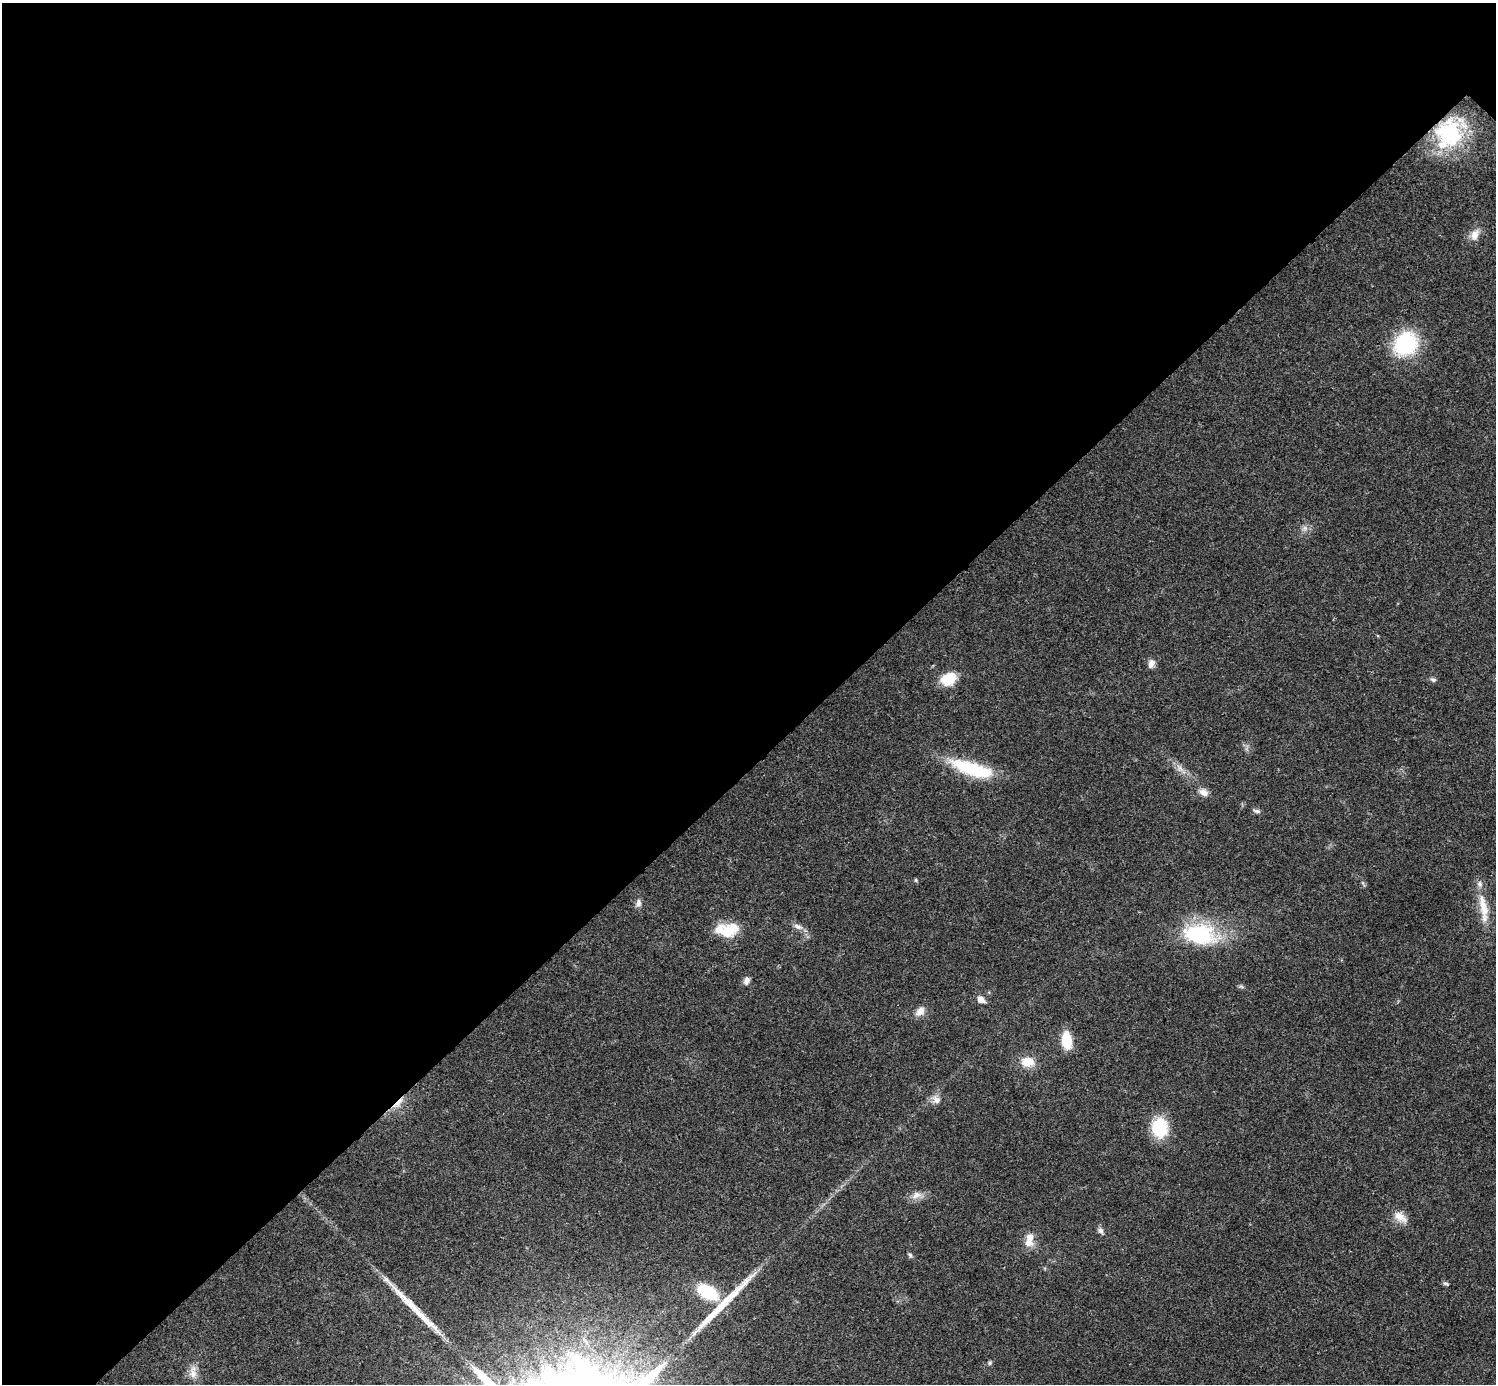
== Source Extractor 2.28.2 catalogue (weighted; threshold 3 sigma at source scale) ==
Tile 5 of 4 x 4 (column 1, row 2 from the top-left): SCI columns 22-1515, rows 3071-4452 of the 5999 x 5999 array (HDU 1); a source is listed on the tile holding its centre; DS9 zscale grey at full resolution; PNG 1498 x 1386 px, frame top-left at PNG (2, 3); no overlay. Shown black and unused: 55% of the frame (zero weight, under 3 of 4 exposures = <1% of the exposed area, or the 3 px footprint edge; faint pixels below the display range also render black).
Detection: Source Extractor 2.28.2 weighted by HDU 2 'WHT'; one run over the whole footprint, this tile lists its part. Background 0.0205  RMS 0.0041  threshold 0.0182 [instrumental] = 3 sigma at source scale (4.5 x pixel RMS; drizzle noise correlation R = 1.50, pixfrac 1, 0.05/0.05 arcsec/px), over >= 5 px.
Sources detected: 39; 2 long thin detections or spike segments (spike, bleed or trail) — not listed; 3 inside a brighter listed object's ellipse — not listed separately; the other 34 listed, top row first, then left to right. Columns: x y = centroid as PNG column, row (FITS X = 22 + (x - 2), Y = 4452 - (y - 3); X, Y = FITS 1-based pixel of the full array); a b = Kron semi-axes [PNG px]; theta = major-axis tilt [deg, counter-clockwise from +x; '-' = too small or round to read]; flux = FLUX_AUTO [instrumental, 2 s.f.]
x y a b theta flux
1449 133 30 25 82 42
1475 235 15 10 69 3.6
1405 344 25 22 42 34
1305 528 7 6 - 1.3
1151 663 11 7 65 2.2
948 679 17 13 24 9.7
1433 680 7 5 -13 0.94
1180 768 7 5 90 1.3
972 769 56 15 -17 24
1204 792 12 8 -26 2.7
1257 811 10 5 -13 1.1
916 880 5 4 - 0.57
638 903 11 7 -87 1.7
1483 906 43 10 -79 9.3
797 926 14 6 -27 2.1
726 933 24 18 -19 8.1
1199 934 42 24 -9 35
746 981 10 7 71 1.9
981 999 9 7 -41 2.8
920 1011 11 9 49 3.2
1066 1040 14 8 -83 14
1027 1062 16 11 -8 6.6
936 1099 12 9 -52 2.6
398 1103 21 5 45 3.4
1160 1127 18 15 -89 20
916 1195 14 9 20 3.1
1400 1217 20 10 -33 4.4
1100 1231 9 6 -51 1.3
1029 1243 13 11 -11 3.6
910 1255 5 5 - 0.8
1446 1283 9 4 -10 0.74
708 1292 18 11 -30 22
990 1363 6 5 - 0.65
193 1374 12 11 - 3.4
Overlapping masked pixels (flux is a lower limit): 2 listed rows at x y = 1449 133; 398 1103